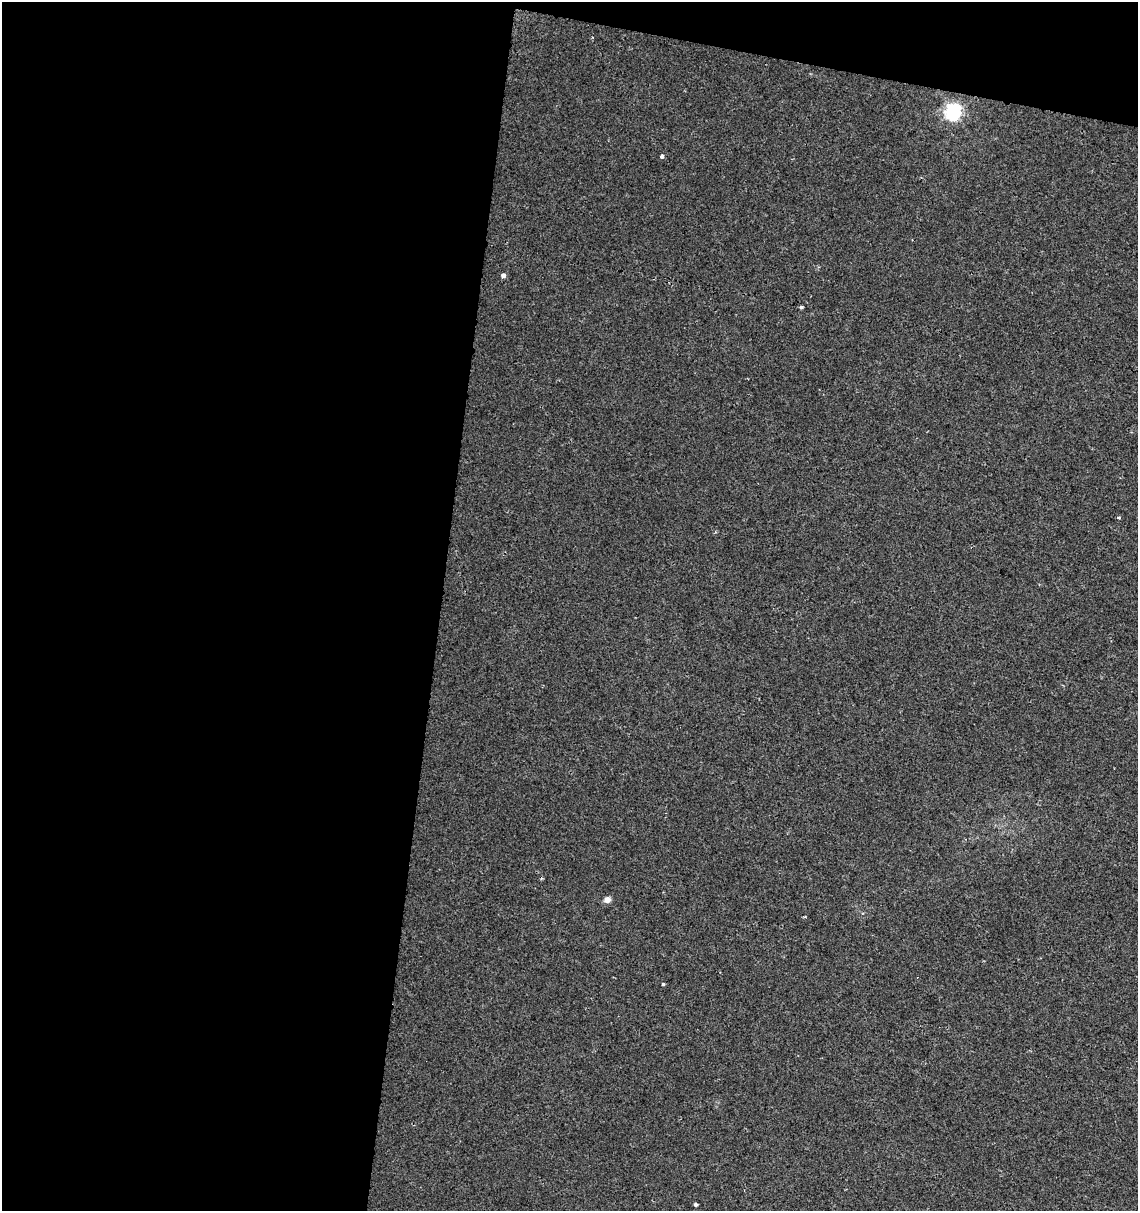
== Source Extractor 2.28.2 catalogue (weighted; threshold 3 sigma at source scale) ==
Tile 1 of 4 x 4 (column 1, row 1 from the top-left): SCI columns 227-1362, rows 3637-4845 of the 5057 x 4845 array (HDU 1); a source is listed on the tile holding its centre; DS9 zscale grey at full resolution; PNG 1140 x 1213 px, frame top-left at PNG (2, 2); no overlay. Shown black and unused: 42% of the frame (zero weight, under 2 of 3 exposures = <1% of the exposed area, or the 3 px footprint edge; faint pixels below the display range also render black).
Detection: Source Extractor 2.28.2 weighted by HDU 2 'WHT'; one run over the whole footprint, this tile lists its part. Background 0.0117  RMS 0.0051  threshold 0.0231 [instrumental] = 3 sigma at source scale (4.5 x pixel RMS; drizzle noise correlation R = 1.50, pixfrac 1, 0.0396/0.0396 arcsec/px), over >= 5 px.
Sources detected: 9; all 9 listed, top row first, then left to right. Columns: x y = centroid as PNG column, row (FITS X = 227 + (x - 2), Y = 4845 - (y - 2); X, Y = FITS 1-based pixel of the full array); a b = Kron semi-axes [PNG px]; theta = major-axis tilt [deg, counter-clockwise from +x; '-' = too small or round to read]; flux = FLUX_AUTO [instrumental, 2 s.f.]
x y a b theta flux
953 112 6 6 - 160
662 156 4 3 - 2.7
503 275 5 4 - 2.2
801 307 3 3 - 0.98
1118 518 3 3 - 0.9
607 900 5 4 - 5.5
805 917 4 3 - 0.49
663 984 3 3 - 0.56
695 1205 4 3 - 2.9